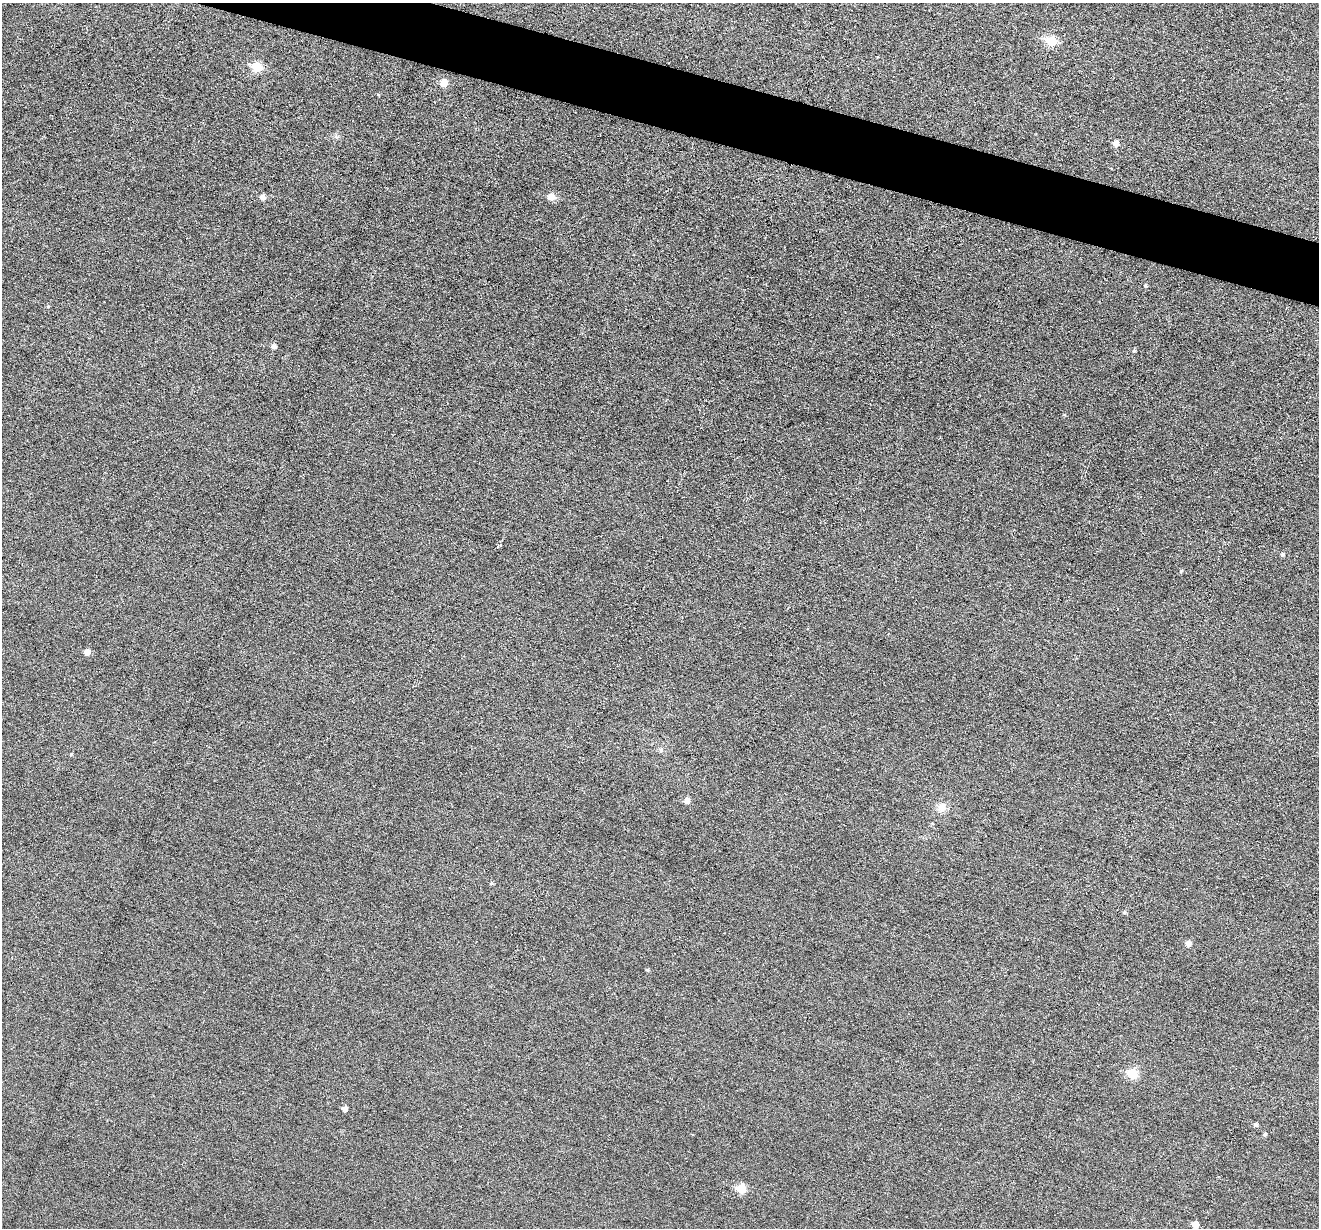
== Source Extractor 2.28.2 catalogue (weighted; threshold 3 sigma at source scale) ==
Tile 11 of 4 x 4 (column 3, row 3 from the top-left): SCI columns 2637-3953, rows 1357-2582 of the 5274 x 5294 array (HDU 1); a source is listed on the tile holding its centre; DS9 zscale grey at full resolution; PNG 1321 x 1230 px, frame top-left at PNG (2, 3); no overlay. Shown black and unused: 4% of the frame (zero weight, under 3 of 6 exposures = <1% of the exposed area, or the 3 px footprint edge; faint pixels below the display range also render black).
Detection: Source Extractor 2.28.2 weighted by HDU 2 'WHT'; one run over the whole footprint, this tile lists its part. Background 0.0399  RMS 0.0054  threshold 0.0222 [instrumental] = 3 sigma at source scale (4.09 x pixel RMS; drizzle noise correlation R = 1.36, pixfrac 0.8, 0.05/0.05 arcsec/px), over >= 5 px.
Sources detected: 26; all 26 listed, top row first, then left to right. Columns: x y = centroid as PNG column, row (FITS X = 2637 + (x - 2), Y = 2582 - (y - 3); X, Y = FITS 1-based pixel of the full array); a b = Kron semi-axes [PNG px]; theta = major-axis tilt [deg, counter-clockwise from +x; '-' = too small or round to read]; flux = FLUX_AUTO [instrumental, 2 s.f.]
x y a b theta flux
1051 41 6 6 - 19
257 67 6 6 - 16
444 83 5 5 - 6.2
1116 143 5 5 - 3.2
262 197 6 5 - 2.2
551 197 6 6 - 4.8
1145 286 5 4 - 0.73
273 347 5 5 - 1.7
1134 351 4 4 - 0.72
499 546 8 4 29 1.3
1282 554 5 4 - 0.74
1181 571 5 4 - 0.65
87 652 5 5 - 3
661 750 6 4 -47 0.85
686 801 6 5 - 3.3
942 807 11 11 - 3.7
491 883 5 4 - 0.67
1124 912 5 4 - 0.73
1188 943 6 5 - 2.7
647 970 5 4 - 0.67
1133 1074 6 6 - 15
345 1109 5 5 - 2.1
1255 1125 5 5 - 0.93
1265 1134 5 4 - 0.83
741 1189 6 6 - 12
1195 1224 5 5 - 4.5
Unlisted compact peaks at least as high as the median listed source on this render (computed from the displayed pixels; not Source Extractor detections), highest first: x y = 71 754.